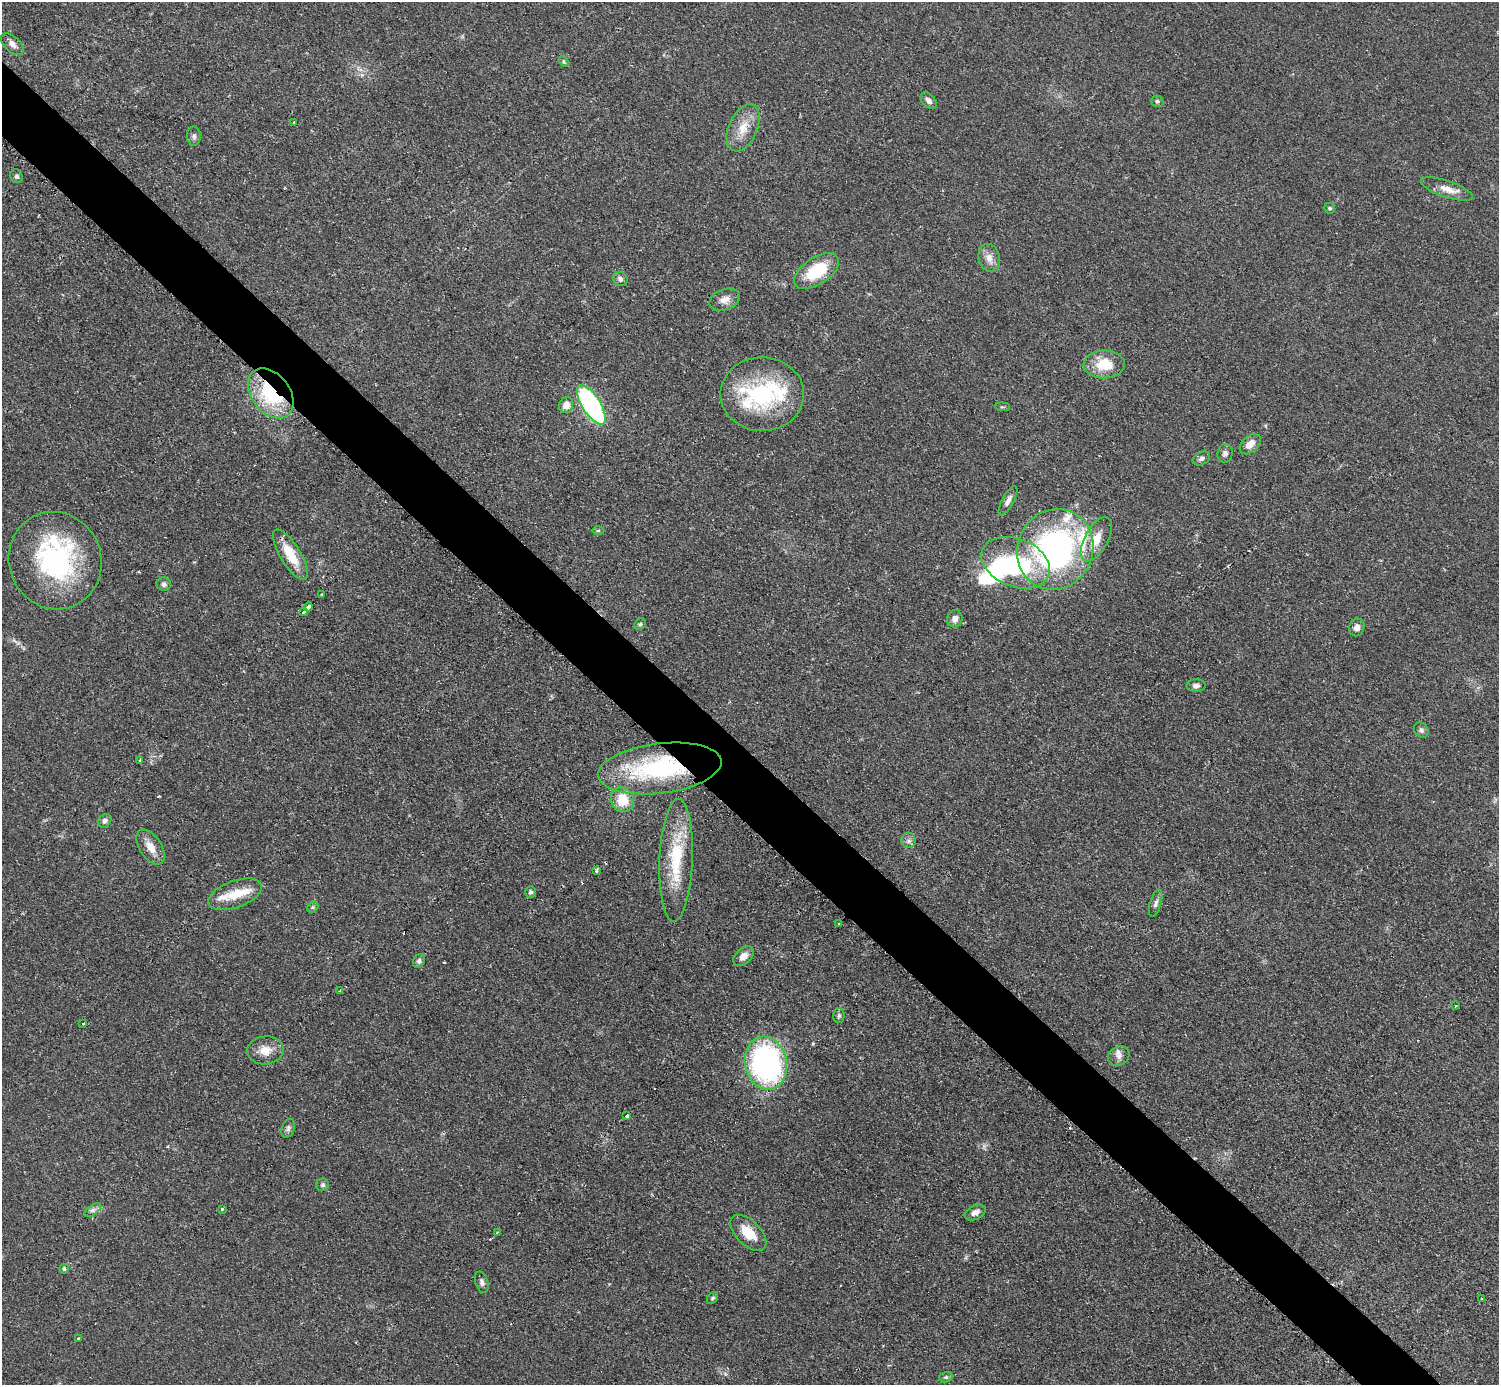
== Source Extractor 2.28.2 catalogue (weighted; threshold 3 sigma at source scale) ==
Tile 11 of 4 x 4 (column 3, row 3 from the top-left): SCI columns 2999-4495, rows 1690-3072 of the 5993 x 5993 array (HDU 1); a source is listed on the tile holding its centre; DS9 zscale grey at full resolution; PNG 1501 x 1387 px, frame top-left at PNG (2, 2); each listed source drawn as its Kron ellipse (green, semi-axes under 4 px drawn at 4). Shown black and unused: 5% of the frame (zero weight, under 2 of 3 exposures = <1% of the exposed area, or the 3 px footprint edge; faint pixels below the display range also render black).
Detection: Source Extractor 2.28.2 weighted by HDU 2 'WHT'; one run over the whole footprint, this tile lists its part. Background 0.0509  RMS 0.0071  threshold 0.0321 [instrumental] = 3 sigma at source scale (4.5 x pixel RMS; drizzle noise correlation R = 1.50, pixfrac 1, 0.05/0.05 arcsec/px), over >= 5 px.
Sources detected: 95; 1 too faint to see at this stretch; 2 inside a brighter object's white glare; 8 cosmic-ray / hot-pixel residue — neither listed nor drawn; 9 inside a brighter listed object's ellipse — not listed separately; the other 75 listed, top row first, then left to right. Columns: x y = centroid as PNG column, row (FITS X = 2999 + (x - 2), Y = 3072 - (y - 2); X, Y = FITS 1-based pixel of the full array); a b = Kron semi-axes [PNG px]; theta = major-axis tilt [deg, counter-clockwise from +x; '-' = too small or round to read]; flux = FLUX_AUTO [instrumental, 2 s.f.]
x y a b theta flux
12 44 13 7 -43 3.9
564 61 6 4 -59 1
929 101 10 6 -46 3.3
1157 101 6 5 - 1.4
294 122 2 2 - 0.59
743 128 25 14 66 14
194 136 9 7 -88 2.4
17 176 7 6 - 1.8
1447 189 27 8 -18 8.9
1330 208 5 5 - 1.3
989 258 14 11 -78 6
817 271 25 13 33 33
620 279 8 6 -44 2.6
725 300 16 10 20 6.1
1104 364 20 14 1 20
271 393 28 19 -52 61
762 394 42 37 1 78
566 405 8 7 - 5.9
591 405 22 9 -57 150
1002 407 8 3 -5 0.78
1250 444 12 8 43 6.7
1225 453 9 7 82 2.8
1201 458 9 6 26 2.1
1008 501 16 6 61 3.5
598 530 6 4 1 0.95
1096 539 24 11 61 14
1055 549 41 37 65 200
290 555 29 10 -59 20
55 561 49 46 -68 120
1016 563 36 24 -21 72
164 584 7 6 - 2.1
322 595 3 3 - 2.8
308 607 4 3 - 12
304 612 4 3 - 2.8
955 619 9 7 76 3.9
640 624 6 5 - 1.2
1357 627 9 7 77 4.1
1196 686 9 6 0 2.8
1421 730 8 6 -51 2
140 760 3 3 - 1.2
660 768 62 25 7 100
622 800 13 11 -63 19
105 821 7 6 - 2.4
908 841 7 7 - 2.5
151 847 19 11 -56 8.9
676 860 61 16 88 43
596 871 3 3 - 2.4
531 892 6 5 - 1.5
235 894 28 13 20 16
1156 903 14 5 72 2.7
313 907 6 5 - 1.2
839 923 3 2 - 1.3
744 956 12 7 43 5.6
419 961 7 5 55 1.9
340 991 4 3 - 1.2
1456 1006 3 3 - 1.6
839 1016 7 5 89 1.5
83 1023 3 3 - 1.6
265 1050 18 14 4 9.9
1119 1056 11 9 30 3.9
766 1063 27 21 -78 180
627 1116 3 3 - 1.3
288 1128 10 6 70 2.2
322 1185 6 6 - 1.6
222 1209 3 3 - 2.8
93 1210 10 5 35 2.4
975 1212 11 7 24 4.1
497 1232 3 2 - 0.82
748 1233 22 12 -45 15
64 1269 5 5 - 1.4
482 1282 11 6 -73 2.6
713 1298 7 4 51 1.3
1482 1299 3 2 - 0.83
78 1338 3 3 - 4
946 1377 7 5 15 1.5
Overlapping masked pixels (flux is a lower limit): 2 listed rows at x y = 271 393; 660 768